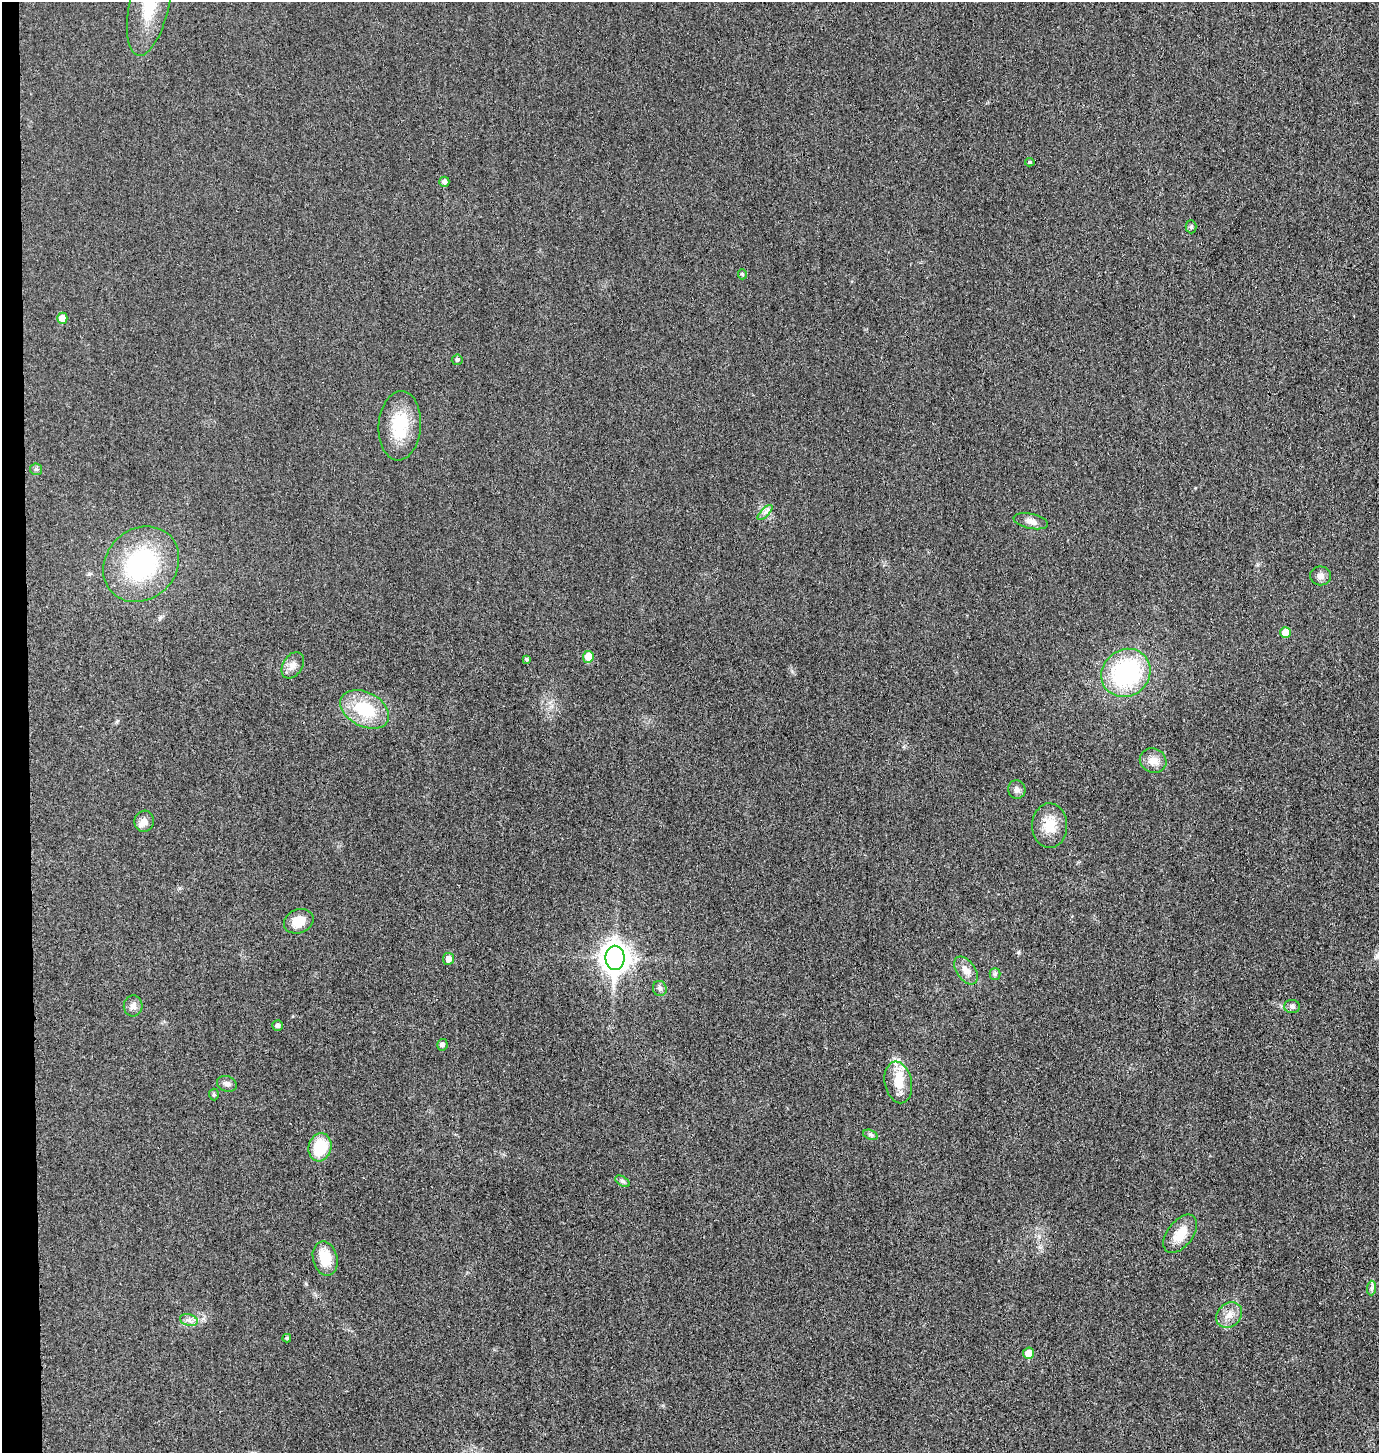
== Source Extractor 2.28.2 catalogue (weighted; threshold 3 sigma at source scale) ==
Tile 4 of 3 x 3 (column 1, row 2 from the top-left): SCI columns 157-1533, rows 1471-2921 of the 4402 x 4385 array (HDU 1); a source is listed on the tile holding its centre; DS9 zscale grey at full resolution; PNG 1381 x 1455 px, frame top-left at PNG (2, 2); each listed source drawn as its Kron ellipse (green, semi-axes under 4 px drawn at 4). Shown black and unused: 2% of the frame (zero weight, under 3 of 4 exposures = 2% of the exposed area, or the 3 px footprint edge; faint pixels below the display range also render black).
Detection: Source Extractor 2.28.2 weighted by HDU 2 'WHT'; one run over the whole footprint, this tile lists its part. Background 0.0332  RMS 0.006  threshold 0.0269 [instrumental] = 3 sigma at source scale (4.5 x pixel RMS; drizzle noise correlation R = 1.50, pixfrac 1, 0.05/0.05 arcsec/px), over >= 5 px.
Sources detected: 48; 2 inside a brighter listed object's ellipse — not listed separately; the other 46 listed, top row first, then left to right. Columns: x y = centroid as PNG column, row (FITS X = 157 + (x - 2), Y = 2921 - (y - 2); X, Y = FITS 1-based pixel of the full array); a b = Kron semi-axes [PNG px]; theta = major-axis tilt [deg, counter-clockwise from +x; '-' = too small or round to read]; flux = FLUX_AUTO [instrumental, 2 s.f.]
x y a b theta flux
150 3 54 19 77 32
1030 162 5 4 - 0.87
444 182 5 5 - 1.9
1191 227 6 5 - 1
742 274 5 4 - 0.96
62 318 5 5 - 7
457 360 5 5 - 1.3
400 426 35 21 86 24
36 469 6 5 - 1.2
765 512 10 3 46 1.7
1031 521 17 7 -11 4
141 564 40 35 45 71
1320 576 10 9 - 3.1
1285 632 5 5 - 7.6
588 657 6 5 - 10
527 659 3 3 - 0.93
293 665 14 9 57 4.4
1126 673 25 23 40 74
365 709 26 17 -27 28
1153 761 14 12 -28 5.8
1017 789 9 8 - 2.3
144 821 10 9 - 3.5
1050 826 22 17 90 12
299 921 15 12 24 9.3
615 958 12 9 -90 660
448 959 6 5 - 4.5
966 970 15 9 -54 5.3
995 974 5 5 - 1.1
660 988 8 7 - 1.8
133 1006 10 9 - 3
1292 1006 8 6 -2 1.8
278 1026 5 5 - 1.7
442 1045 6 5 - 1.9
898 1082 21 13 -78 12
227 1084 10 7 -18 2.4
214 1095 6 5 - 0.85
870 1135 7 4 -19 1.2
320 1147 14 11 76 21
622 1181 8 4 -31 1.2
1180 1234 22 12 52 11
325 1258 17 12 -77 13
1372 1288 7 4 88 1.5
1229 1315 14 11 44 6
189 1320 9 5 -14 2.3
287 1338 4 3 - 0.84
1028 1353 6 5 - 8
Isophote crosses this tile's border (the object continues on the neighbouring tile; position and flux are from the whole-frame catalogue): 1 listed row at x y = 150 3